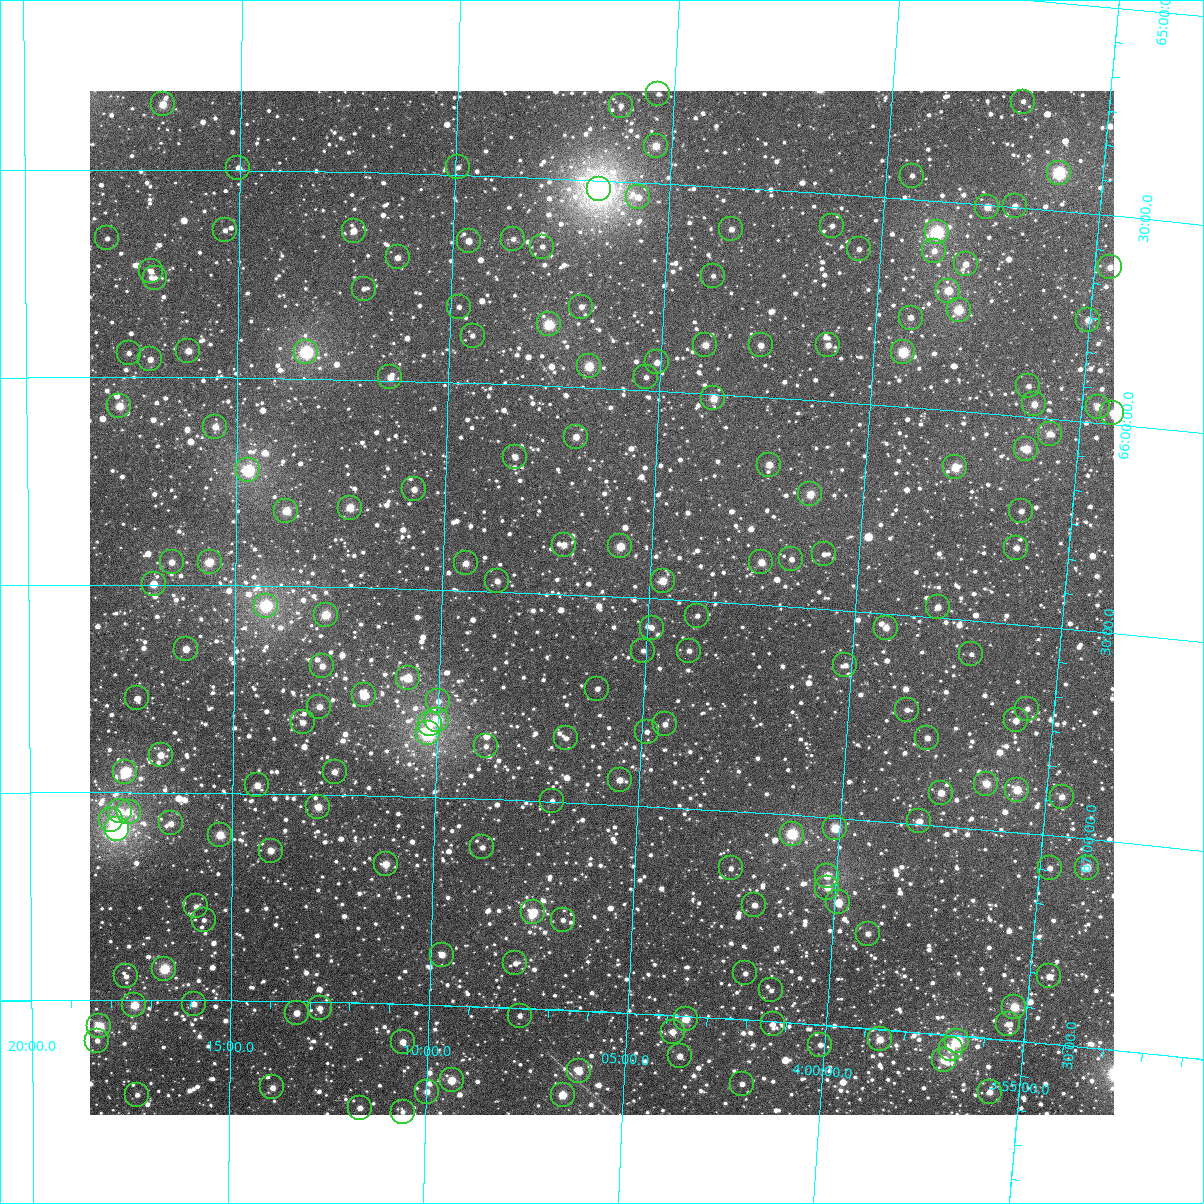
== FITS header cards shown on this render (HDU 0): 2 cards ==
NAXIS1  =                 1024
NAXIS2  =                 1024

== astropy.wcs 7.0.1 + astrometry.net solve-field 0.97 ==
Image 1024 x 1024 px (HDU 0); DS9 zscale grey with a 90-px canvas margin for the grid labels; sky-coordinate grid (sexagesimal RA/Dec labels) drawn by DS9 from the SOLVED WCS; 183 Tycho-2 reference stars matched to detected sources circled (green)
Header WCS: RA---TAN-SIP/DEC--TAN-SIP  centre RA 04:06:08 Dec +66:31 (61.53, +66.52 deg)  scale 8.67 arcsec/px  FOV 148.0' x 148.0'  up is +177 deg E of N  parity flipped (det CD > 0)
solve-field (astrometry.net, Tycho-2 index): VERIFIED the header's WCS against the Tycho-2 star catalogue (verified at 6 index scales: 14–183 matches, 0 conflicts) and refined it, rather than solving blind
Solved WCS: RA---TAN-SIP/DEC--TAN-SIP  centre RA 04:06:08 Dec +66:31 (61.53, +66.52 deg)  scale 8.67 arcsec/px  FOV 148.0' x 148.0'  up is +177 deg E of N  parity flipped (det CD > 0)
The solver's refit moves the header's centre by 0.44 arcsec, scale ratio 1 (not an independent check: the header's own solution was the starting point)
Tycho-2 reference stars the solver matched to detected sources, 183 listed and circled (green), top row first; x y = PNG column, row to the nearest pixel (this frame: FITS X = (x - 90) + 1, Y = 1024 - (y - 91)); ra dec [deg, ICRS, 3 dp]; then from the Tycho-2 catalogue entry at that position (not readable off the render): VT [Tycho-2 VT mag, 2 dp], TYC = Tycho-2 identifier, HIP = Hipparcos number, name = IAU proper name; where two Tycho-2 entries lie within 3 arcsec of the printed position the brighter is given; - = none
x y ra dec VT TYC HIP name
658 94 61.343 +65.285 12.21 4072-463-1 - -
1023 102 59.245 +65.245 11.97 4071-867-1 - -
163 104 64.199 +65.343 9.93 4072-199-1 - -
621 106 61.557 +65.318 11.58 4072-1175-1 - -
656 146 61.343 +65.411 10.16 4072-307-1 - -
458 167 62.483 +65.482 11.92 4072-740-1 - -
238 168 63.758 +65.494 11.02 4072-1029-1 - -
1059 173 59.003 +65.409 8.31 4071-153-1 - -
912 176 59.850 +65.444 11.91 4071-19-1 - -
599 189 61.662 +65.521 6.15 4072-1494-1 19177 -
638 197 61.431 +65.536 11.52 4072-496-1 - -
1015 206 59.243 +65.497 10.86 4071-1347-1 - -
987 207 59.401 +65.505 10.40 4071-911-1 - -
832 226 60.293 +65.578 11.49 4072-74-1 - -
731 229 60.878 +65.601 11.04 4072-44-1 - -
225 230 63.832 +65.645 11.76 4076-655-1 - -
354 231 63.081 +65.641 10.76 4076-1309-1 - -
937 232 59.683 +65.576 8.11 4071-927-1 18594 -
107 238 64.520 +65.666 11.87 4077-1092-1 - -
513 239 62.148 +65.650 11.79 4076-965-1 - -
469 241 62.408 +65.658 10.79 4076-5-1 - -
542 247 61.977 +65.665 11.48 4076-1237-1 - -
859 249 60.129 +65.629 11.54 4076-487-1 - -
934 251 59.690 +65.621 11.14 4071-943-1 - -
398 257 62.821 +65.703 11.13 4076-1191-1 - -
966 264 59.500 +65.647 11.29 4075-378-1 - -
1110 267 58.660 +65.624 10.95 4071-579-1 - -
151 271 64.264 +65.745 11.13 4076-479-1 - -
713 276 60.969 +65.716 12.10 4076-545-1 - -
155 278 64.239 +65.762 11.62 4076-663-1 - -
364 289 63.015 +65.780 11.96 4076-111-1 - -
948 291 59.590 +65.714 10.02 4075-338-1 - -
459 307 62.452 +65.817 11.82 4076-809-1 - -
581 307 61.732 +65.806 11.25 4076-1420-1 - -
959 310 59.520 +65.758 9.34 4075-398-1 - -
911 318 59.797 +65.785 10.98 4075-158-1 - -
1088 320 58.758 +65.756 10.50 4075-258-1 - -
549 324 61.921 +65.852 8.98 4076-537-1 19259 -
473 336 62.366 +65.886 11.72 4076-1255-1 - -
705 345 60.992 +65.883 10.69 4076-1217-1 - -
761 345 60.666 +65.876 11.07 4076-1376-1 - -
828 345 60.270 +65.865 10.98 4076-1426-1 - -
188 351 64.041 +65.936 10.58 4076-235-1 - -
306 352 63.346 +65.935 7.98 4076-1127-1 19710 -
903 352 59.826 +65.870 8.93 4075-264-1 - -
129 353 64.393 +65.942 11.90 4077-406-1 - -
150 359 64.266 +65.957 10.88 4076-857-1 - -
657 362 61.273 +65.932 10.75 4076-645-1 - -
589 366 61.672 +65.948 9.40 4076-361-1 19181 -
390 377 62.844 +65.992 10.53 4076-1302-1 - -
646 377 61.332 +65.968 11.97 4076-745-1 - -
1028 386 59.073 +65.927 11.86 4075-392-1 - -
713 398 60.927 +66.010 10.20 4076-709-1 - -
1034 404 59.030 +65.969 10.46 4075-1737-1 - -
119 406 64.449 +66.070 9.80 4077-848-1 - -
1098 407 58.656 +65.961 10.28 4075-202-1 - -
1112 413 58.565 +65.972 10.61 4075-1732-1 - -
215 427 63.877 +66.119 10.72 4076-1187-1 - -
1050 434 58.925 +66.037 10.80 4075-1580-1 - -
576 437 61.731 +66.120 10.47 4076-485-1 - -
1026 449 59.054 +66.079 9.77 4075-1457-1 - -
515 457 62.089 +66.174 10.80 4076-261-1 - -
769 465 60.572 +66.162 10.29 4076-717-1 - -
955 467 59.465 +66.137 9.55 4075-1281-1 18533 -
248 470 63.680 +66.222 8.27 4076-337-1 - -
414 489 62.685 +66.260 11.20 4076-1409-1 - -
810 494 60.317 +66.227 9.83 4076-635-1 - -
350 508 63.065 +66.308 9.68 4076-437-1 - -
286 511 63.448 +66.319 9.66 4076-199-1 - -
1021 511 59.052 +66.228 11.25 4075-1190-1 - -
564 545 61.775 +66.381 11.00 4076-547-1 - -
620 546 61.436 +66.379 10.30 4076-755-1 19109 -
1016 548 59.061 +66.317 10.96 4075-1440-1 - -
824 554 60.210 +66.369 11.73 4076-615-1 - -
791 559 60.404 +66.386 11.70 4076-553-1 - -
172 562 64.134 +66.445 10.68 4076-331-1 - -
210 562 63.905 +66.445 9.45 4076-837-1 19865 -
761 562 60.584 +66.398 10.40 4076-1281-1 - -
466 563 62.361 +66.435 10.64 4076-33-1 - -
497 581 62.169 +66.475 10.99 4076-169-1 - -
663 581 61.170 +66.456 9.92 4076-689-1 - -
154 584 64.241 +66.498 10.24 4076-1367-1 - -
266 606 63.563 +66.548 8.74 4076-1369-1 19764 -
938 607 59.504 +66.475 11.18 4075-763-1 - -
326 615 63.198 +66.567 9.57 4076-757-1 - -
697 616 60.949 +66.535 11.77 4076-827-1 - -
652 628 61.223 +66.570 11.79 4076-1099-1 - -
886 628 59.806 +66.534 10.60 4075-871-1 - -
186 649 64.045 +66.654 10.79 4076-469-1 - -
643 651 61.267 +66.627 12.15 4076-1049-1 - -
689 651 60.988 +66.621 11.53 4076-377-1 - -
971 654 59.279 +66.582 12.03 4075-674-1 - -
845 665 60.035 +66.632 11.46 4076-165-1 - -
322 666 63.214 +66.691 10.84 4076-721-1 - -
408 678 62.691 +66.714 9.56 4076-265-1 - -
597 689 61.534 +66.724 11.47 4076-1288-1 - -
364 695 62.955 +66.759 9.78 4076-1050-1 - -
137 698 64.338 +66.774 10.98 4077-993-1 - -
438 701 62.501 +66.769 11.48 4076-986-1 - -
319 707 63.226 +66.789 10.47 4076-1300-1 - -
1027 709 58.911 +66.701 11.57 4075-1066-1 - -
907 710 59.641 +66.728 11.59 4075-725-1 - -
437 720 62.503 +66.814 9.68 4076-728-1 19456 -
1016 720 58.975 +66.732 11.02 4075-720-1 - -
303 722 63.327 +66.828 11.38 4076-932-1 - -
430 724 62.547 +66.823 11.42 4076-778-1 - -
665 724 61.110 +66.801 11.37 4076-1026-1 - -
647 732 61.219 +66.822 11.76 4076-758-1 - -
428 733 62.558 +66.847 7.97 4076-464-1 19473 -
566 738 61.712 +66.846 11.78 4076-978-1 - -
927 738 59.504 +66.792 11.03 4075-1518-1 - -
486 746 62.200 +66.873 11.66 4076-412-1 - -
161 755 64.194 +66.910 10.45 4076-506-1 19959 -
125 772 64.411 +66.952 8.66 4077-1199-1 - -
335 772 63.123 +66.946 11.16 4076-438-1 - -
620 780 61.371 +66.940 11.00 4076-936-1 - -
986 784 59.121 +66.890 10.03 4075-678-1 - -
257 785 63.599 +66.981 10.47 4076-640-1 - -
1017 790 58.929 +66.898 9.75 4075-315-1 18380 -
941 793 59.394 +66.921 10.46 4075-851-1 - -
1062 797 58.653 +66.905 11.02 4075-603-1 - -
552 801 61.778 +66.998 12.20 4076-1248-1 - -
318 807 63.219 +67.030 10.18 4076-808-1 - -
120 811 64.445 +67.044 11.12 4077-443-1 - -
129 812 64.388 +67.048 10.11 4077-671-1 - -
111 820 64.497 +67.066 11.28 4077-919-1 - -
919 821 59.512 +66.994 10.62 4075-1113-1 - -
171 823 64.130 +67.075 11.06 4076-320-1 - -
835 828 60.026 +67.025 9.50 4076-76-1 - -
117 829 64.462 +67.089 6.89 4077-1465-1 20037 -
792 834 60.290 +67.046 8.78 4076-684-1 18764 -
220 835 63.827 +67.102 9.52 4076-1154-1 - -
482 847 62.199 +67.117 11.50 4076-1264-1 - -
271 851 63.510 +67.138 10.87 4076-762-1 - -
386 864 62.796 +67.164 10.06 4076-18-1 - -
731 868 60.655 +67.138 11.64 4076-620-1 - -
1050 868 58.686 +67.079 11.37 4075-686-1 - -
1087 868 58.459 +67.069 10.37 4075-1005-1 - -
827 876 60.054 +67.141 10.09 4076-186-1 - -
827 888 60.049 +67.170 10.39 4076-398-1 - -
838 902 59.974 +67.203 9.82 4075-25-1 - -
754 905 60.494 +67.223 11.26 4076-706-1 - -
196 906 63.969 +67.275 11.58 4076-654-1 - -
533 912 61.866 +67.268 9.94 4076-112-1 - -
204 920 63.921 +67.307 12.40 4076-266-1 - -
563 920 61.681 +67.284 11.97 4076-494-1 - -
868 934 59.777 +67.273 11.38 4075-47-1 - -
442 955 62.428 +67.379 10.53 4076-496-1 - -
515 963 61.966 +67.393 12.11 4076-34-1 - -
164 969 64.166 +67.425 8.98 4076-674-1 - -
745 973 60.525 +67.389 11.85 4076-282-1 - -
126 976 64.406 +67.444 11.67 4077-225-1 - -
1049 976 58.628 +67.339 10.93 4075-513-1 - -
771 990 60.355 +67.426 12.06 4076-228-1 - -
194 1004 63.980 +67.509 10.79 4328-2090-1 - -
134 1005 64.353 +67.512 9.56 4328-2075-1 - -
1014 1007 58.826 +67.419 9.60 4075-113-1 18342 -
320 1008 63.187 +67.516 11.02 4328-2059-1 - -
297 1013 63.329 +67.528 10.75 4328-2005-1 - -
520 1016 61.926 +67.519 11.51 4328-2082-1 - -
686 1019 60.881 +67.506 9.70 4328-2122-1 - -
773 1024 60.333 +67.507 11.53 4328-2130-1 - -
1008 1024 58.858 +67.463 11.49 4075-1517-1 - -
99 1026 64.577 +67.564 9.30 4328-2024-1 - -
673 1032 60.959 +67.539 10.96 4328-2019-1 - -
880 1039 59.652 +67.525 10.32 4327-258-1 - -
97 1041 64.587 +67.598 11.66 4328-1773-1 - -
957 1041 59.165 +67.514 8.67 4327-2697-1 - -
403 1042 62.657 +67.592 10.96 4328-1867-1 - -
820 1045 60.025 +67.548 11.46 4328-2153-1 - -
951 1049 59.203 +67.535 10.99 4327-2943-1 - -
680 1056 60.906 +67.597 10.93 4328-1842-1 - -
944 1060 59.237 +67.561 9.73 4327-2947-1 18478 -
579 1071 61.537 +67.646 10.45 4328-1969-1 - -
452 1080 62.341 +67.680 9.96 4328-1845-1 - -
742 1084 60.501 +67.655 11.71 4328-1725-1 - -
272 1087 63.476 +67.708 11.06 4328-1511-1 - -
427 1092 62.495 +67.709 10.85 4328-1762-1 - -
990 1092 58.935 +67.629 10.69 4327-725-1 - -
137 1095 64.334 +67.728 11.48 4328-1550-1 - -
563 1095 61.634 +67.705 9.91 4328-1650-1 - -
360 1108 62.918 +67.753 11.13 4328-1590-1 - -
403 1112 62.646 +67.760 11.78 4328-1815-1 - -